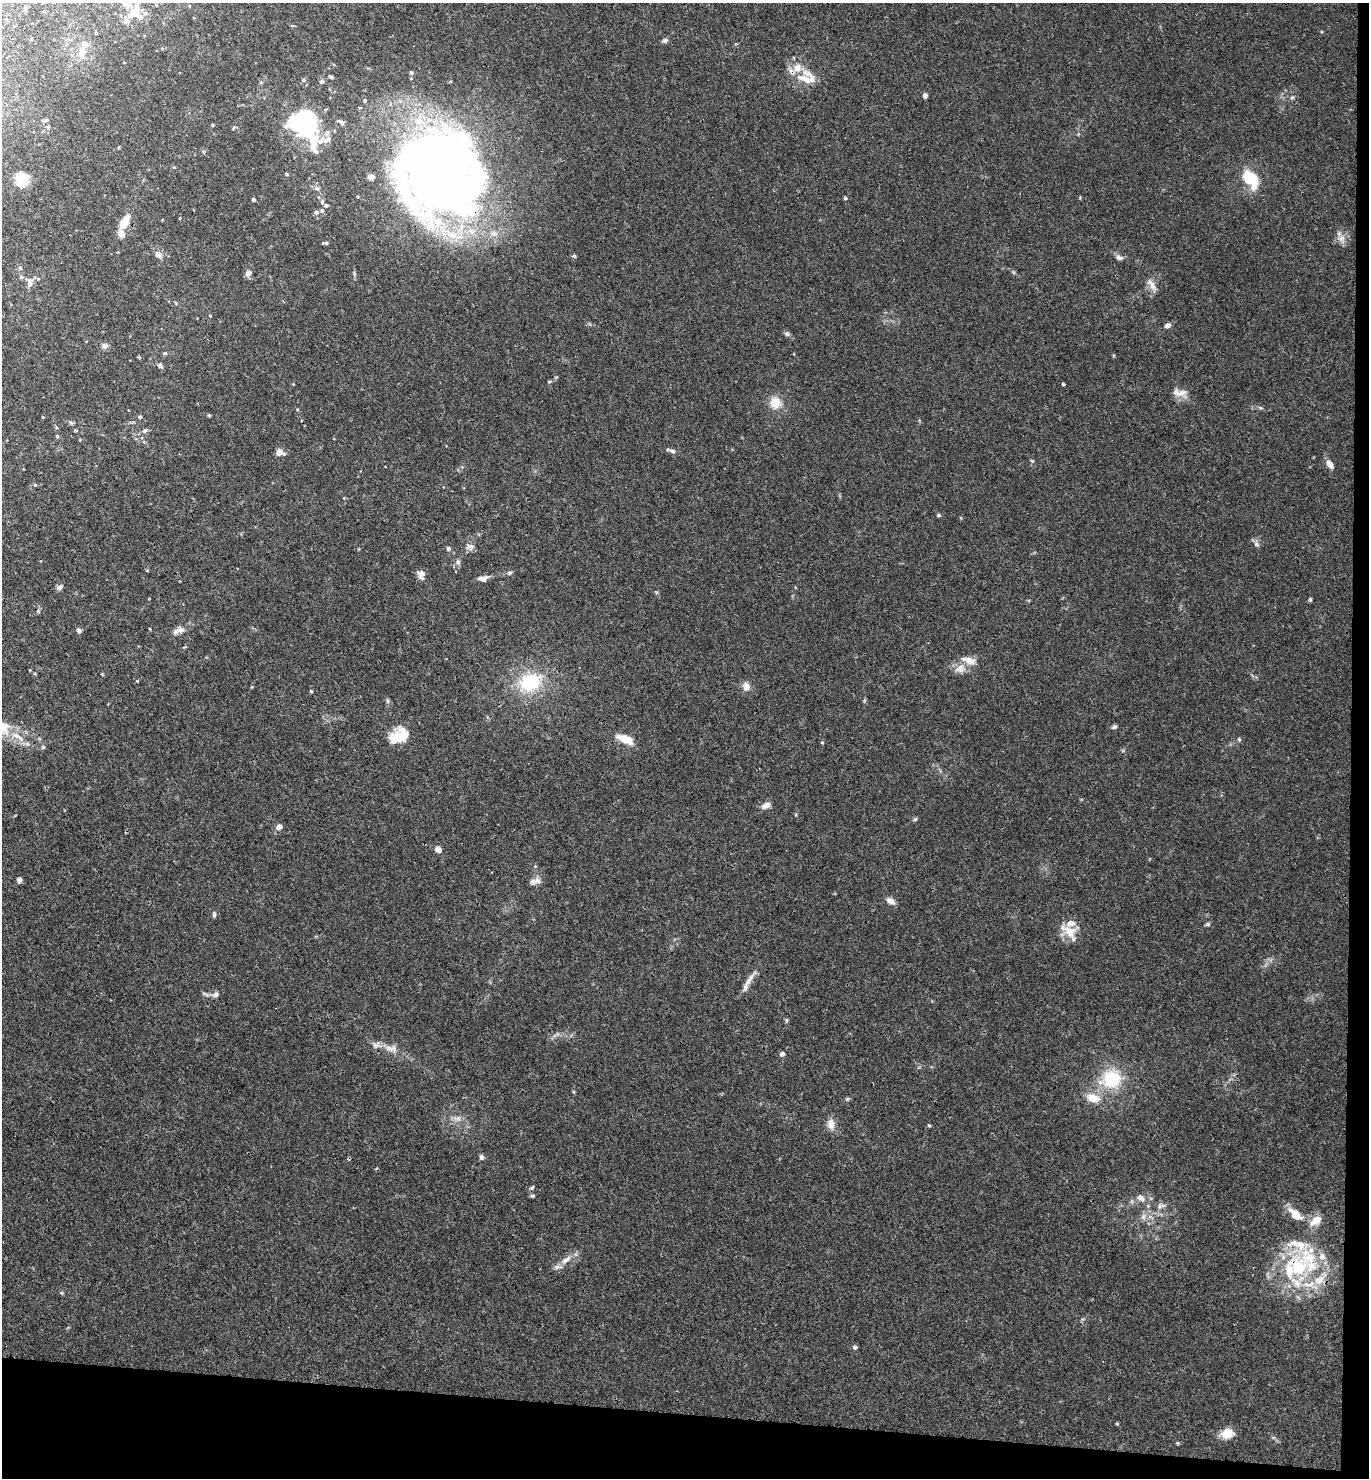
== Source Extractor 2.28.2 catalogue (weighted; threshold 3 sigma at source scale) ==
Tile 9 of 3 x 3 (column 3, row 3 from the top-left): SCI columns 2895-4261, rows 10-1485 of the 4519 x 4444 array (HDU 1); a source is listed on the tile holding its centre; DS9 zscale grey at full resolution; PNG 1371 x 1480 px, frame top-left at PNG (2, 3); no overlay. Shown black and unused: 6% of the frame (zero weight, under 3 of 4 exposures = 6% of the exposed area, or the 3 px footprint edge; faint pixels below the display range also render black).
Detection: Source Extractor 2.28.2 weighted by HDU 2 'WHT'; one run over the whole footprint, this tile lists its part. Background 0.0205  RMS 0.0026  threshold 0.0117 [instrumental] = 3 sigma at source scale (4.5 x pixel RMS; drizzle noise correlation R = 1.50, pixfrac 1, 0.05/0.05 arcsec/px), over >= 5 px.
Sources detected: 143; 1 inside a brighter object's white glare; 1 long thin detection or spike segment (spike, bleed or trail) — not listed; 24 inside a brighter listed object's ellipse — not listed separately; the other 117 listed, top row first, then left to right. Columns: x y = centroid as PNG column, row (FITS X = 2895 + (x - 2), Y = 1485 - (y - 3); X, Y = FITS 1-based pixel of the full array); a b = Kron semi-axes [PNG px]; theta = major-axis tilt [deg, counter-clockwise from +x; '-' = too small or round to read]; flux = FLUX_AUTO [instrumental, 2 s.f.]
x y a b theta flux
125 3 15 10 -30 1.9
26 9 6 4 -90 0.36
137 9 17 8 83 2.9
126 21 10 5 -5 0.9
665 40 6 6 - 0.77
82 52 13 8 52 2
411 72 5 4 - 0.41
331 77 6 3 -25 0.42
807 77 28 19 -10 5.9
303 80 5 4 - 0.38
322 81 5 5 - 0.66
261 82 5 4 - 0.31
925 95 5 4 - 0.85
1292 97 5 5 - 0.41
304 123 22 17 -22 48
213 125 3 3 - 0.33
48 127 5 5 - 0.45
313 142 27 18 -89 7.3
204 152 5 3 - 0.29
174 167 5 3 - 0.22
442 171 89 82 -6 240
287 174 4 3 - 0.33
19 179 21 13 -54 4
1250 179 23 14 -53 8.5
317 189 7 5 -60 0.64
845 198 4 3 - 0.44
253 199 4 4 - 0.33
326 205 6 5 - 0.78
322 211 5 5 - 0.51
316 212 5 5 - 0.72
180 218 4 3 - 0.18
125 223 21 10 71 3.8
1341 238 11 8 36 1.6
326 243 5 4 - 0.49
158 254 10 7 -56 1.5
1119 257 9 7 -27 0.85
20 268 5 5 - 0.4
248 273 5 4 - 1.9
30 283 14 7 77 1.3
1152 285 16 7 -55 1.7
210 316 4 3 - 0.18
1168 325 6 5 - 1.2
787 334 7 4 -44 0.54
105 346 8 7 - 0.85
165 353 5 4 - 0.35
160 365 7 6 - 0.58
549 382 5 4 - 0.29
1063 384 3 3 - 0.46
1182 393 13 9 18 1.8
775 403 14 13 - 3.5
209 415 4 3 - 0.39
140 417 4 4 - 0.51
71 423 5 4 - 0.37
75 430 3 3 - 0.32
145 431 10 5 32 0.75
57 436 5 3 - 0.26
673 451 8 6 -21 0.86
280 452 8 7 - 1.6
1032 461 6 3 -20 0.25
1330 464 10 6 -52 1.6
35 485 4 4 - 0.23
939 515 5 4 - 0.32
1256 544 7 6 - 0.72
471 546 8 6 -20 0.87
448 549 5 5 - 0.62
458 562 7 6 - 0.69
509 573 6 5 - 0.52
421 574 8 6 89 2.1
483 578 12 7 7 1.4
59 587 7 6 - 0.75
1310 600 5 4 - 0.34
181 630 10 7 17 1.2
79 631 7 5 -48 0.64
960 669 14 12 28 2.3
530 682 29 22 24 13
746 686 10 9 - 1.6
311 691 4 4 - 0.29
3 726 19 17 39 5.4
1114 727 6 5 - 0.54
17 736 23 6 -29 2.8
399 736 23 16 32 6.1
626 739 18 8 -22 4.3
1239 739 5 5 - 0.32
822 742 5 3 - 0.23
43 747 5 5 - 0.38
766 805 11 6 26 1.4
915 819 5 5 - 0.45
279 827 7 6 - 1.2
438 849 5 5 - 2.1
19 880 5 5 - 0.86
537 880 11 9 -14 1.4
890 901 10 7 -31 1.5
214 914 7 5 90 0.47
1208 924 6 5 - 0.44
1070 931 18 15 -27 4.3
749 980 21 6 56 2.1
216 994 8 7 - 0.86
787 1020 6 3 71 0.31
391 1048 20 7 -10 2.2
782 1054 6 6 - 0.64
1112 1079 21 20 - 11
1093 1098 13 8 -29 4.1
847 1099 6 4 45 0.34
458 1118 7 6 - 0.86
831 1124 12 9 -86 2.1
929 1125 4 4 - 0.31
481 1157 6 5 - 0.74
532 1188 6 4 47 0.44
532 1196 6 4 0 0.37
1141 1198 10 7 -31 1.4
1295 1214 21 10 -43 3.9
1143 1216 7 4 89 0.69
1315 1221 18 9 32 2.8
566 1260 18 7 38 2.2
1299 1268 39 29 -2 23
855 1347 5 5 - 0.56
1227 1433 14 10 13 3.6
Overlapping masked pixels (flux is a lower limit): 3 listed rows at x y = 807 77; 442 171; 1299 1268
Isophote crosses this tile's border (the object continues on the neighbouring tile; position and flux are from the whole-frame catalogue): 3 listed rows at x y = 125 3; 137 9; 3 726